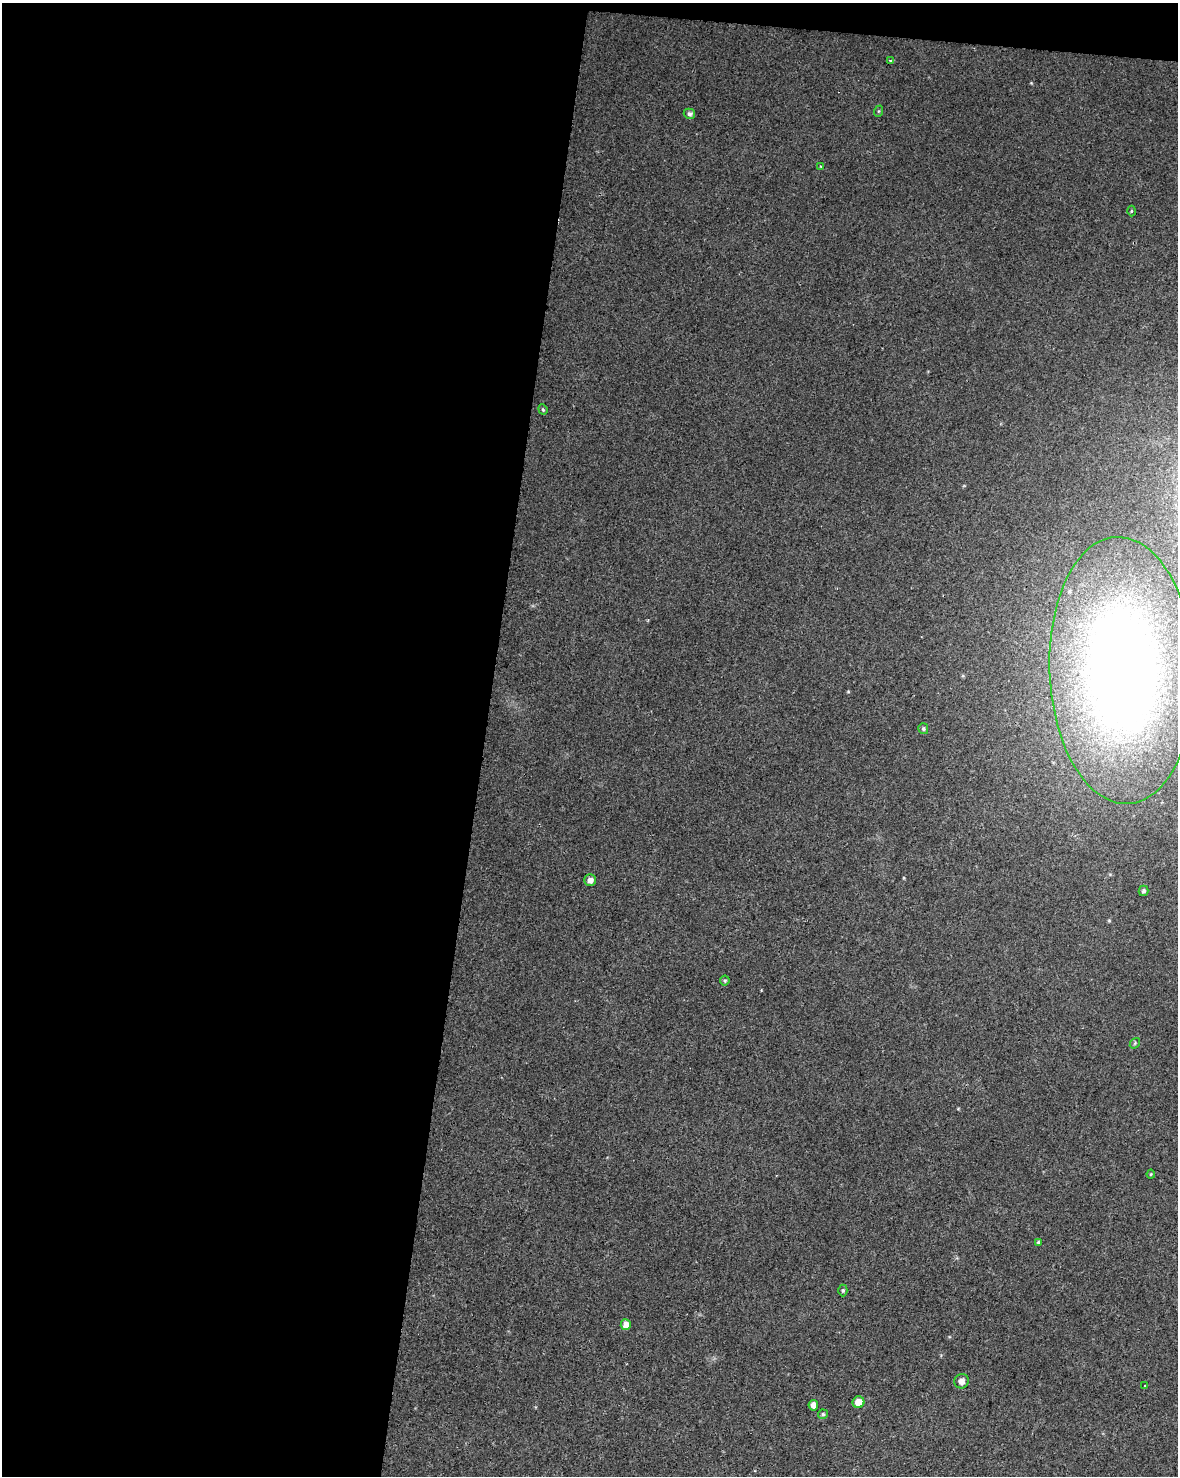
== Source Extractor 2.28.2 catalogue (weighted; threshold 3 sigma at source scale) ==
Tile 1 of 4 x 3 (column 1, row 1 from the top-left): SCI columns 10-1185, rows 3234-4707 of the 4715 x 4936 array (HDU 1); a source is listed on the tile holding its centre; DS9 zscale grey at full resolution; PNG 1180 x 1478 px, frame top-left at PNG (2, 3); each listed source drawn as its Kron ellipse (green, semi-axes under 4 px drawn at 4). Shown black and unused: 42% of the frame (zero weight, under 2 of 3 exposures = <1% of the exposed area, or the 3 px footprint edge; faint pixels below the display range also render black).
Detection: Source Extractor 2.28.2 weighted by HDU 2 'WHT'; one run over the whole footprint, this tile lists its part. Background 0.0562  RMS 0.0069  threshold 0.0308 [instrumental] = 3 sigma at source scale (4.5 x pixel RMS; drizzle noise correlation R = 1.50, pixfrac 1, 0.0396/0.0396 arcsec/px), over >= 5 px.
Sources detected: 21; all 21 listed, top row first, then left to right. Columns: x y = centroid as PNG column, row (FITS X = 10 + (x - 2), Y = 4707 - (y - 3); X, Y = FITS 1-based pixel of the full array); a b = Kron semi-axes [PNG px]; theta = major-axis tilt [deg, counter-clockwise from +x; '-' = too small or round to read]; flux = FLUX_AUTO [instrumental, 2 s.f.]
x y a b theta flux
891 60 3 3 - 1.7
879 111 6 3 71 0.69
689 114 6 5 - 2.2
821 166 3 2 - 0.65
1131 211 5 3 - 0.67
543 409 5 4 - 0.83
1122 670 133 72 -88 690
923 729 5 5 - 1.1
590 880 6 6 - 3.6
1144 891 5 5 - 1.5
725 981 5 5 - 1.1
1135 1043 6 4 50 0.95
1151 1174 4 4 - 0.69
1038 1242 4 4 - 0.83
843 1290 6 4 90 1
626 1325 5 5 - 6.1
961 1381 7 7 - 3.7
1145 1386 3 2 - 0.77
858 1402 6 6 - 8.3
813 1405 5 4 - 4
823 1414 5 4 - 1.3
Overlapping masked pixels (flux is a lower limit): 1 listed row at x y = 1122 670
Isophote crosses this tile's border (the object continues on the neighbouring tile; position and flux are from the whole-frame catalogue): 1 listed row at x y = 1122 670